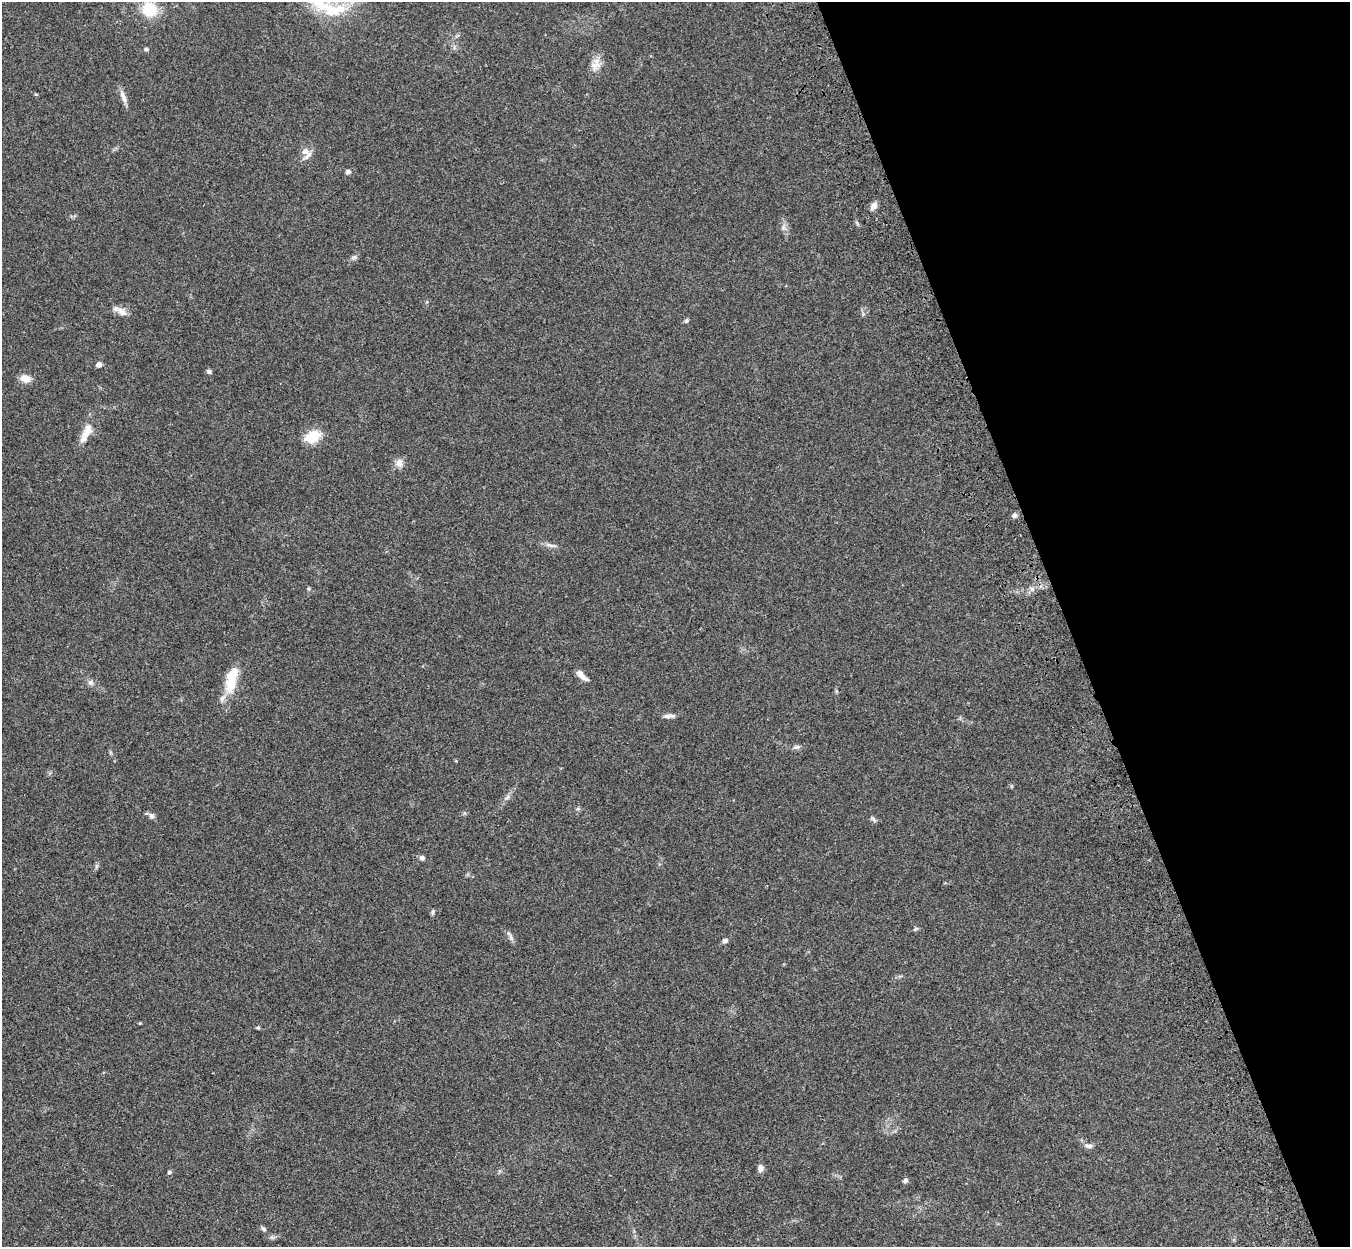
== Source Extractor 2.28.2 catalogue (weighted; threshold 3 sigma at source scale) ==
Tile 12 of 4 x 4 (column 4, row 3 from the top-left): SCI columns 4159-5506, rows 1571-2815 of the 5621 x 5509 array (HDU 1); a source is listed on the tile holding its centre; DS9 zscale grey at full resolution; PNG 1352 x 1249 px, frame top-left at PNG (2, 2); no overlay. Shown black and unused: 21% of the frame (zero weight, under 3 of 4 exposures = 6% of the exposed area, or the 3 px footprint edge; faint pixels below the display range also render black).
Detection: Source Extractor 2.28.2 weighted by HDU 2 'WHT'; one run over the whole footprint, this tile lists its part. Background 0.0467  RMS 0.0051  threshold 0.0232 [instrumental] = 3 sigma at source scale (4.5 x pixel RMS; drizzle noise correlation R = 1.50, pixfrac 1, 0.05/0.05 arcsec/px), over >= 5 px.
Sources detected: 50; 4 inside a brighter listed object's ellipse — not listed separately; the other 46 listed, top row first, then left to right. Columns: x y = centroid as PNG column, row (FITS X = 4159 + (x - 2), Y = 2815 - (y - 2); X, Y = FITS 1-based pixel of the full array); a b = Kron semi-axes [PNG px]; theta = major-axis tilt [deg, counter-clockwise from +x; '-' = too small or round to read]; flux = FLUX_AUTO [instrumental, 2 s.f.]
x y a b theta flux
149 9 15 14 - 16
334 10 85 31 -31 39
146 49 5 4 - 0.81
596 65 20 11 67 5.1
36 94 5 3 - 0.5
123 97 20 6 -70 3.1
305 151 11 10 - 3.7
348 172 5 5 - 1.6
874 206 11 7 55 2.5
783 227 8 6 70 1.7
354 257 8 5 44 1.2
122 312 16 8 -33 3.3
863 314 5 5 - 0.78
687 320 6 5 - 0.94
99 365 4 4 - 3.1
209 371 7 6 - 1.1
25 378 13 9 -7 4.4
87 429 14 10 45 3.9
312 437 19 12 28 11
399 463 13 10 -77 3
1014 515 7 6 - 1.4
551 545 17 4 -13 2
309 589 5 5 - 0.72
1032 589 6 6 - 1.5
581 675 15 6 -43 4.2
90 682 9 7 -45 1.7
231 683 32 15 74 13
669 716 14 5 2 2.1
797 747 10 6 12 1.6
507 797 8 4 52 1.3
578 809 6 4 -17 0.75
152 816 8 7 - 1.7
873 819 10 4 -46 1
422 858 6 5 - 1.6
96 866 9 3 69 0.87
433 912 6 5 - 0.97
510 937 11 5 -70 1.6
725 941 8 6 24 1.3
140 1023 4 3 - 0.41
258 1027 5 4 - 0.61
1088 1146 11 6 -9 2.1
760 1168 8 7 - 2.3
169 1172 5 4 - 0.8
905 1180 6 5 - 1.4
263 1229 8 5 -51 1.1
272 1237 7 4 18 1
Isophote crosses this tile's border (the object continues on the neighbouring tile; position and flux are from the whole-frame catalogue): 1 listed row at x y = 334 10